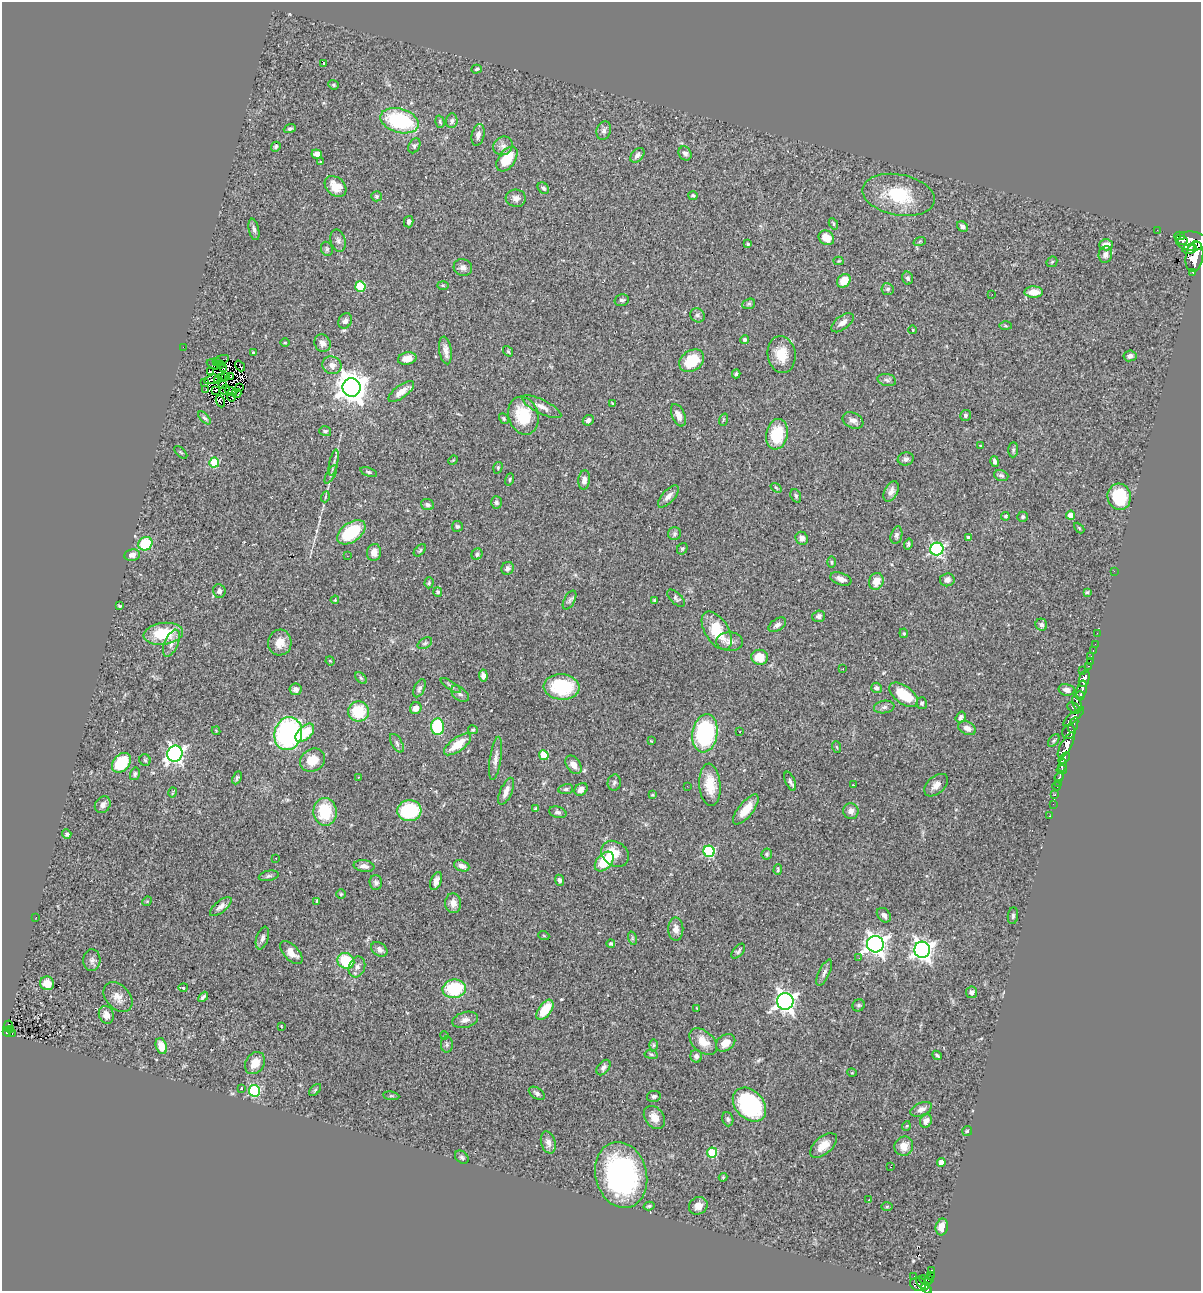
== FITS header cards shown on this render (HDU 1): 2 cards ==
NAXIS1  =                 1199
NAXIS2  =                 1289

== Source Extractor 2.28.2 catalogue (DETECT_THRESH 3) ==
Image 1199 x 1289 px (HDU 1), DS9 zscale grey, 1 PNG px = 1 image px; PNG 1203 x 1293 px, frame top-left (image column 1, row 1289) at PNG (2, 2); each listed source drawn as its Kron ellipse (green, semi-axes under 4 px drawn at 4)
Background 0.646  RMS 0.049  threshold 0.147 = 3 sigma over >= 5 px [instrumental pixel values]
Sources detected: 360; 1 with non-positive FLUX_AUTO (blend fragments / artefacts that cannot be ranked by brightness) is neither listed nor drawn; the other 359 listed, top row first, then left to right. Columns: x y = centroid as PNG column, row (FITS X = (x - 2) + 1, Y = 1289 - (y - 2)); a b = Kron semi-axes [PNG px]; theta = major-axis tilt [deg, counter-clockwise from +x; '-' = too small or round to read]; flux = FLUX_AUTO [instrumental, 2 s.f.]
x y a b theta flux
324 63 3 2 - 2.2
477 69 5 4 - 5.2
333 85 5 4 - 4.8
400 121 19 12 -16 260
452 121 7 5 83 8
440 122 6 4 -74 5
290 129 6 4 20 6.2
604 131 9 7 72 12
478 135 11 6 77 15
414 146 8 5 63 7.2
503 146 10 9 - 17
276 147 5 4 - 6.7
685 153 7 6 - 11
317 154 5 4 - 17
637 155 8 5 48 14
507 159 14 8 55 90
320 162 3 3 - 3.5
336 186 12 9 -41 48
543 188 6 5 - 7.3
899 195 37 20 -10 170
376 196 5 5 - 6.2
693 196 5 4 - 5.9
516 198 10 8 -4 17
409 222 5 4 - 12
833 224 6 4 -62 5
962 227 6 5 - 12
254 229 11 5 -78 10
1157 230 2 2 - 5.2
1180 236 5 4 - 230
826 238 8 7 - 50
1182 240 5 4 - 170
338 241 11 7 -75 11
920 241 6 4 19 4.8
1191 241 16 9 -6 1700
748 244 3 3 - 3.3
1106 245 7 5 1 25
1197 246 3 2 - 130
327 249 7 5 -65 6.4
1190 249 7 5 8 520
1105 254 8 6 76 14
1194 257 15 8 82 1900
838 261 5 4 - 3.2
1052 262 6 4 45 4.3
463 268 9 8 - 15
1193 272 3 3 - 21
908 278 6 5 - 8.5
844 281 7 6 - 45
443 285 6 4 -2 3.7
360 286 5 5 - 140
888 289 6 6 - 8
1034 292 9 5 -1 39
992 294 2 2 - 12
622 300 7 5 13 7.9
749 304 6 5 - 5.8
697 315 8 6 -41 8
345 321 8 6 60 11
842 323 13 6 38 20
1005 326 6 3 -1 3.6
913 330 4 3 - 2
745 339 4 4 - 5.4
285 343 5 3 - 2.9
322 343 9 7 -60 17
183 347 2 2 - 30
445 350 14 6 -82 19
508 351 6 4 -53 4.1
254 353 4 3 - 4.7
782 354 18 14 -82 66
1130 356 6 5 - 13
407 359 9 6 12 36
222 360 8 2 21 6.8
692 361 13 10 35 91
216 362 3 2 - 9.8
213 364 7 4 -26 1.4
221 364 3 2 - 2.9
332 365 10 8 -27 23
240 366 6 2 -51 1.2
223 368 3 2 - 3.1
210 372 3 3 - 3.6
736 374 4 3 - 5
231 376 3 2 - 4.2
222 377 2 2 - 2.6
226 377 2 2 - 2.3
212 379 8 2 20 2.5
887 380 9 6 -12 9.5
218 381 3 2 - 1.1
205 383 4 2 - 5.4
222 385 4 2 - 4
239 387 3 2 - 3.6
351 387 9 9 - 5100
206 389 2 2 - 2.3
216 390 3 2 - 4.1
225 390 5 2 - 3.7
231 392 6 2 -27 0.085
401 392 15 6 37 31
237 393 4 2 - 1.3
232 397 4 3 - 5.8
220 401 6 3 -67 3.1
613 404 4 3 - 4.6
542 407 21 7 -27 25
678 415 12 6 -67 24
965 415 6 5 - 7.4
523 416 19 15 -73 130
204 418 8 4 -47 7
504 419 5 4 - 4.5
588 420 6 5 - 10
723 420 6 4 72 3.9
853 420 11 7 -24 17
325 431 6 5 - 6.1
777 434 15 10 79 130
980 446 3 3 - 2.7
1013 450 8 5 88 5.9
181 452 8 3 -44 3.6
906 459 8 6 9 11
453 460 5 4 - 3
995 461 5 4 - 9.1
214 462 5 5 - 150
334 463 13 3 79 8.9
498 468 6 4 73 4.6
369 472 9 4 -20 6
331 474 10 3 61 6.5
1001 475 7 5 -20 7.8
510 479 6 4 71 4.2
584 480 10 5 84 18
776 488 6 3 -37 3.7
891 491 11 6 63 17
668 496 14 6 48 19
796 496 7 5 -69 6.7
325 497 5 3 - 3.5
1119 497 13 11 -76 170
496 502 6 5 - 8.5
427 505 7 5 -21 8.5
1071 515 4 4 - 41
1005 516 4 4 - 4.6
1023 517 5 5 - 5.8
457 526 5 5 - 7
1079 528 6 4 -46 3.6
351 532 16 9 36 160
674 534 6 6 - 6.9
896 535 9 5 76 9.5
968 537 3 3 - 5
802 538 7 6 - 14
145 544 7 6 - 130
908 544 5 4 - 5.5
682 549 6 5 - 5.2
937 549 6 6 - 610
420 550 7 4 42 5.6
374 552 8 7 - 23
477 554 6 5 - 8.5
132 555 8 6 10 17
347 556 2 2 - 5.4
831 562 6 3 -89 3.6
508 568 7 6 - 8.7
1114 571 2 2 - 22
841 579 11 6 -21 19
947 580 7 6 - 15
876 581 8 7 - 38
429 583 5 4 - 4.5
219 591 7 6 - 11
438 592 5 4 - 5.4
1087 592 4 3 - 4.7
676 598 11 5 -44 8
335 600 4 3 - 3.1
570 600 10 5 61 8.5
654 601 3 3 - 5.4
120 606 4 3 - 4.1
819 616 6 5 - 11
777 625 10 6 33 13
1041 625 6 6 - 9.5
717 631 21 11 -58 110
904 633 5 4 - 4.2
1097 633 2 2 - 8.9
163 634 20 11 8 130
730 642 13 9 -4 23
171 643 14 6 67 20
280 643 13 12 - 42
425 643 8 5 30 7
1095 644 2 2 - 4.6
1093 651 3 2 - 15
1091 656 3 2 - 5.9
760 657 8 7 - 58
330 661 5 4 - 3.1
1090 661 2 2 - 3.5
1088 666 3 2 - 10
843 669 3 2 - 6.6
1082 671 3 2 - 11
483 676 6 4 -85 13
361 678 7 4 -45 5.2
1084 679 9 5 76 600
451 685 12 4 -34 8.1
562 687 18 12 -5 200
419 688 9 5 64 9.1
876 688 5 5 - 8.7
296 689 6 6 - 11
1067 690 8 5 -11 16
1082 690 9 5 76 340
460 694 10 6 -40 11
904 695 17 9 -36 94
1080 696 4 3 - 220
922 703 6 5 - 7.1
1077 704 9 4 -73 170
884 707 10 6 8 11
416 708 6 5 - 22
1074 708 7 4 -36 190
358 712 10 10 - 110
961 717 6 4 54 7.9
1074 717 13 4 40 310
1073 725 8 4 69 120
438 727 8 6 -89 260
967 728 9 6 -25 20
473 730 5 4 - 5.5
216 731 4 3 - 3
740 732 2 2 - 2.1
1069 732 7 6 - 380
305 733 11 6 43 100
705 733 19 12 80 410
288 734 16 14 75 630
651 741 3 3 - 3.5
1054 741 7 4 52 5.1
397 743 10 5 -59 10
457 744 16 6 36 68
1066 745 14 5 60 880
837 747 6 3 -70 3.8
175 754 8 7 - 1200
544 755 5 4 - 96
496 758 22 5 81 20
1064 758 6 4 41 230
145 760 6 5 - 5
312 760 13 11 32 54
121 763 11 8 49 130
573 765 10 7 -54 26
1062 765 6 4 75 310
1062 770 5 3 - 190
135 774 6 5 - 7.5
358 777 2 2 - 2.7
1059 777 5 4 - 100
237 778 7 4 64 6.3
790 781 10 5 -67 10
614 783 8 6 77 8
1058 783 3 2 - 6.3
710 785 21 10 -85 71
853 785 3 2 - 3.1
936 785 14 8 42 22
687 786 3 2 - 2.7
1057 786 4 2 - 7.9
566 789 7 5 10 6.8
581 789 7 5 39 18
506 791 14 6 67 21
173 792 5 3 - 3.8
652 795 3 3 - 3.3
1055 795 3 3 - 19
1053 804 2 2 - 3.3
103 805 9 7 52 17
536 809 4 4 - 5.7
746 809 18 7 51 52
409 811 12 10 4 190
851 811 8 7 - 18
325 812 14 11 -88 140
558 812 9 5 -16 8.6
1050 816 3 2 - 4.7
67 834 5 4 - 6.4
709 851 5 5 - 290
615 854 15 12 -37 51
767 854 5 5 - 5.6
276 858 3 2 - 3.4
604 862 11 7 47 130
364 866 10 6 -9 14
462 866 8 5 -21 16
778 870 5 4 - 4.1
269 876 10 5 12 8
559 880 6 4 -66 7.9
436 881 9 5 67 18
376 883 7 6 - 8.8
341 894 5 5 - 4.3
147 901 5 4 - 3.4
317 901 4 3 - 3.3
453 903 10 8 -86 25
221 907 13 6 41 16
884 915 8 6 -47 14
1013 916 8 5 84 6.9
36 917 2 2 - 2.4
676 929 11 7 -89 22
544 936 6 3 -20 2.8
262 938 12 6 72 12
632 938 7 4 -72 5.4
611 943 4 4 - 5.1
875 944 8 8 - 1900
379 949 9 6 -38 13
922 950 8 8 - 1800
738 951 9 5 50 6.8
291 953 14 7 -46 30
859 958 3 2 - 3.1
92 960 11 8 87 13
346 961 9 7 -33 130
357 967 10 8 70 17
824 973 14 5 64 12
47 983 7 6 - 39
183 988 4 4 - 8.4
454 989 12 9 9 170
972 992 5 5 - 14
118 997 17 12 -48 32
203 997 6 3 46 8
785 1001 8 8 - 1700
859 1005 6 5 - 7.1
697 1008 3 3 - 2.5
545 1010 11 6 53 86
106 1015 9 7 -68 22
465 1020 13 8 15 19
8 1026 5 3 - 16
281 1026 3 2 - 1.9
11 1029 4 3 - 11
7 1032 4 3 - 77
12 1033 3 2 - 12
444 1036 4 3 - 2.3
703 1042 16 10 -42 48
726 1043 10 7 34 37
447 1045 8 6 90 7.4
654 1045 6 4 89 4.3
161 1046 8 5 -72 42
651 1055 7 3 -9 4.1
937 1055 5 3 - 6
696 1056 6 6 - 12
255 1063 12 9 59 44
603 1067 9 5 52 11
852 1073 5 3 - 2.7
241 1088 3 3 - 6.1
315 1090 7 4 45 5.1
254 1091 6 5 - 320
537 1093 9 5 -34 8.6
391 1096 8 4 -7 4.5
654 1096 7 5 13 8.2
749 1105 19 14 -47 340
921 1109 11 6 24 17
654 1117 12 9 -53 30
728 1119 7 5 -71 7.1
926 1121 7 5 58 20
906 1126 5 3 - 3.1
967 1131 5 5 - 4.3
548 1142 11 7 -73 17
823 1145 16 8 41 41
904 1146 10 9 - 39
712 1153 5 5 - 170
462 1157 8 5 -42 7
941 1162 4 4 - 19
890 1167 2 2 - 1.4
621 1175 33 25 -76 670
723 1177 4 4 - 3.2
869 1200 3 2 - 3.4
649 1206 5 3 - 5.3
698 1206 10 8 29 28
887 1207 6 4 2 3.5
942 1227 8 6 78 29
931 1270 4 3 - 23
930 1275 3 3 - 20
914 1276 2 2 - 6.5
925 1280 6 3 -26 63
929 1280 4 3 - 87
922 1283 7 4 -43 210
918 1284 8 6 -19 210
926 1289 6 4 -32 190
At the frame edge (FLAGS 8, measured only in part): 1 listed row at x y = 926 1289
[1 non-positive-flux detection neither listed nor drawn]